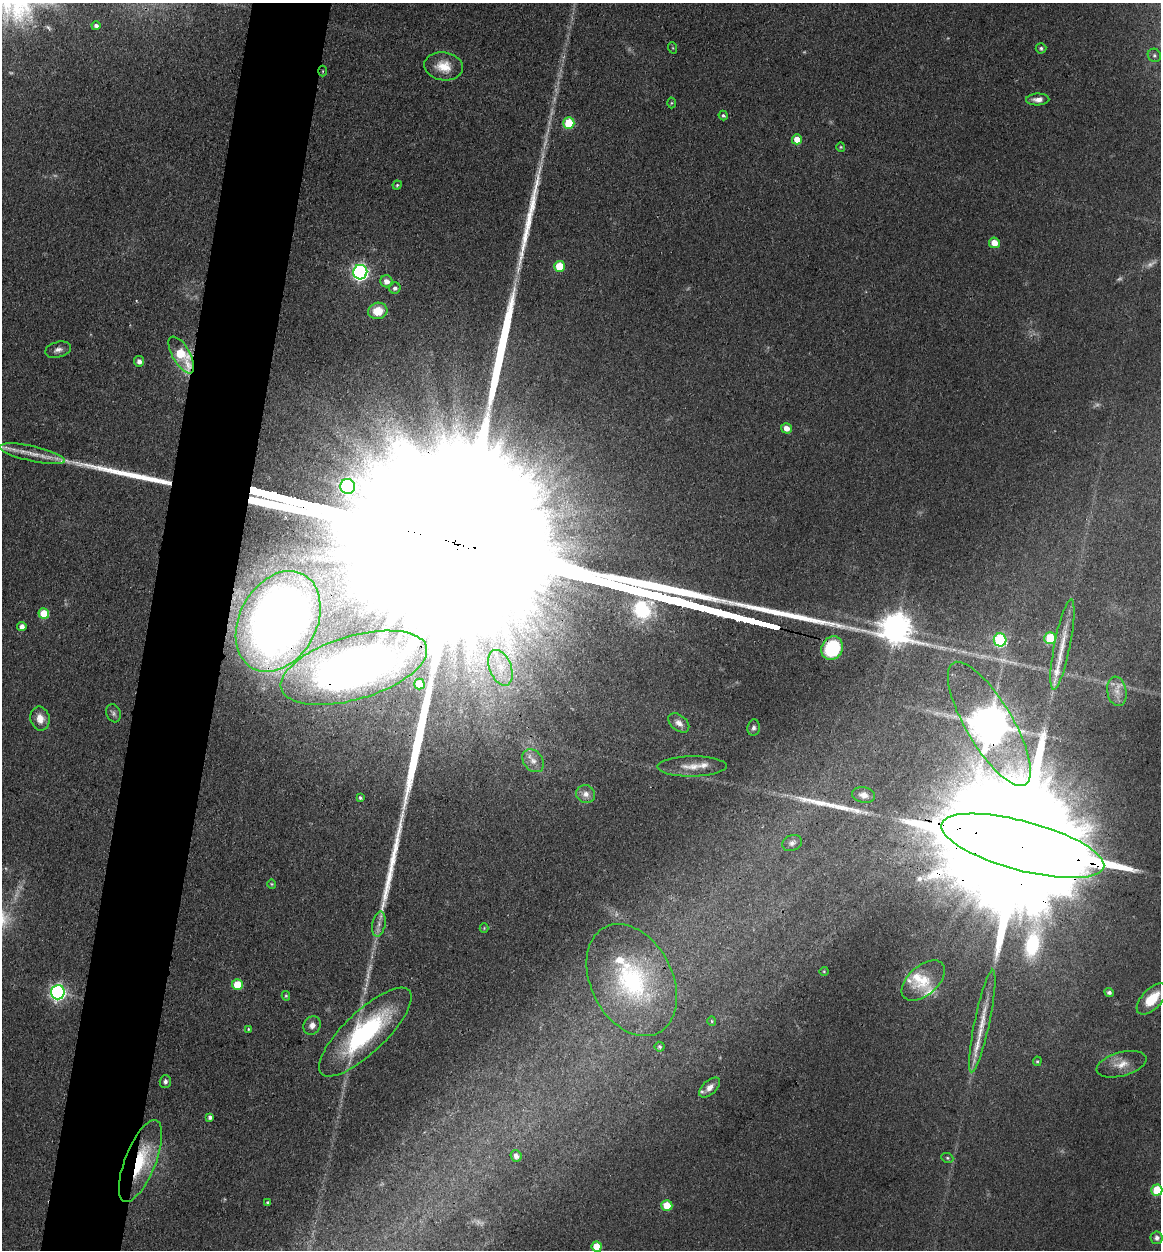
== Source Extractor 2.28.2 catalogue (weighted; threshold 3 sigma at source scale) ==
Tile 7 of 4 x 4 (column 3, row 2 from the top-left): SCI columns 2577-3735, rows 2516-3763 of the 5198 x 5223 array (HDU 1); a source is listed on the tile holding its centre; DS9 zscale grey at full resolution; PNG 1163 x 1252 px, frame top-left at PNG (2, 3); each listed source drawn as its Kron ellipse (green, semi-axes under 4 px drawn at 4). Shown black and unused: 7% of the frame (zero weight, under 3 of 4 exposures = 3% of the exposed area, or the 3 px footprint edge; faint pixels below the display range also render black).
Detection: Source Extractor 2.28.2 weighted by HDU 2 'WHT'; one run over the whole footprint, this tile lists its part. Background 0.0721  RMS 0.0069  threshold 0.0309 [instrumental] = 3 sigma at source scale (4.5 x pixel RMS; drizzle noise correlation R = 1.50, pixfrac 1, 0.05/0.05 arcsec/px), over >= 5 px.
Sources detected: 103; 8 too faint to see at this stretch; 3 inside a brighter object's white glare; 7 long thin detections or spike segments (spike, bleed or trail) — neither listed nor drawn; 7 inside a brighter listed object's ellipse — not listed separately; the other 78 listed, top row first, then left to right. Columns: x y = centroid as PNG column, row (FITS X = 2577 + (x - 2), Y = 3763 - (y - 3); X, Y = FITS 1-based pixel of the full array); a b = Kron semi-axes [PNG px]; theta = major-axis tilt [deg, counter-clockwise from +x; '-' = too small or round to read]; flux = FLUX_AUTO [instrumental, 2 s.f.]
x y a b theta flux
96 26 4 4 - 2.5
673 48 6 4 -71 0.7
1041 48 5 5 - 1.5
1154 55 7 6 - 1.6
444 66 19 14 -9 13
323 71 5 3 - 0.59
1038 99 11 6 2 4.3
671 103 5 3 - 0.75
723 116 5 4 - 1.3
569 123 5 5 - 34
797 139 5 5 - 9.4
841 147 5 4 - 0.79
397 185 4 4 - 0.95
994 243 5 5 - 9.2
559 266 5 5 - 20
360 272 7 7 - 220
386 281 6 6 - 4.9
395 288 6 5 - 2.3
378 311 9 8 - 13
58 350 13 7 14 4
181 355 21 8 -60 37
139 361 5 5 - 3.5
786 428 5 5 - 4.6
32 454 33 7 -12 13
348 486 7 7 - 96
44 614 5 5 - 20
278 621 53 38 61 430
22 627 4 4 - 4.6
1050 638 6 5 - 36
1000 640 6 6 - 83
1062 644 46 8 79 17
832 648 12 10 62 56
354 668 76 31 16 410
500 668 19 11 -69 13
419 684 5 5 - 20
1117 691 14 9 -80 7.4
113 713 9 7 -70 2.3
40 719 12 9 -79 7.3
679 723 12 7 -38 4.4
989 724 71 23 -59 2500
753 728 8 6 81 2.1
533 761 13 9 -49 5.7
692 766 34 10 1 11
586 794 9 8 - 5
864 795 12 7 -12 4.6
360 798 4 3 - 1.3
792 843 10 7 22 2.6
1023 846 84 24 -15 84000
272 884 4 4 - 0.77
379 924 13 6 79 4.4
484 928 4 4 - 0.74
824 971 4 4 - 0.66
632 980 59 40 -63 99
923 981 25 14 40 16
237 985 5 5 - 19
58 992 7 7 - 230
1109 992 5 4 - 2
286 996 5 4 - 0.88
1152 999 19 10 46 18
712 1021 5 4 - 0.79
982 1021 52 7 78 15
312 1025 9 8 - 4.3
248 1029 4 3 - 0.71
365 1032 60 20 43 100
660 1047 5 5 - 1.5
1037 1061 5 4 - 0.91
1121 1064 25 12 15 11
165 1081 6 5 - 1.9
710 1087 12 7 43 4.6
210 1117 4 4 - 2.3
516 1156 6 5 - 3.9
947 1158 6 4 -22 1.2
140 1161 44 15 68 46
1157 1190 5 5 - 27
268 1202 4 4 - 1
667 1205 5 5 - 16
1157 1238 6 6 - 2.9
597 1247 5 5 - 16
Overlapping masked pixels (flux is a lower limit): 7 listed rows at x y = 181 355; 278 621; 832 648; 354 668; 989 724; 1023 846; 140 1161
Isophote crosses this tile's border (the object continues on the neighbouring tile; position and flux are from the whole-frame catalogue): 1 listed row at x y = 1157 1190